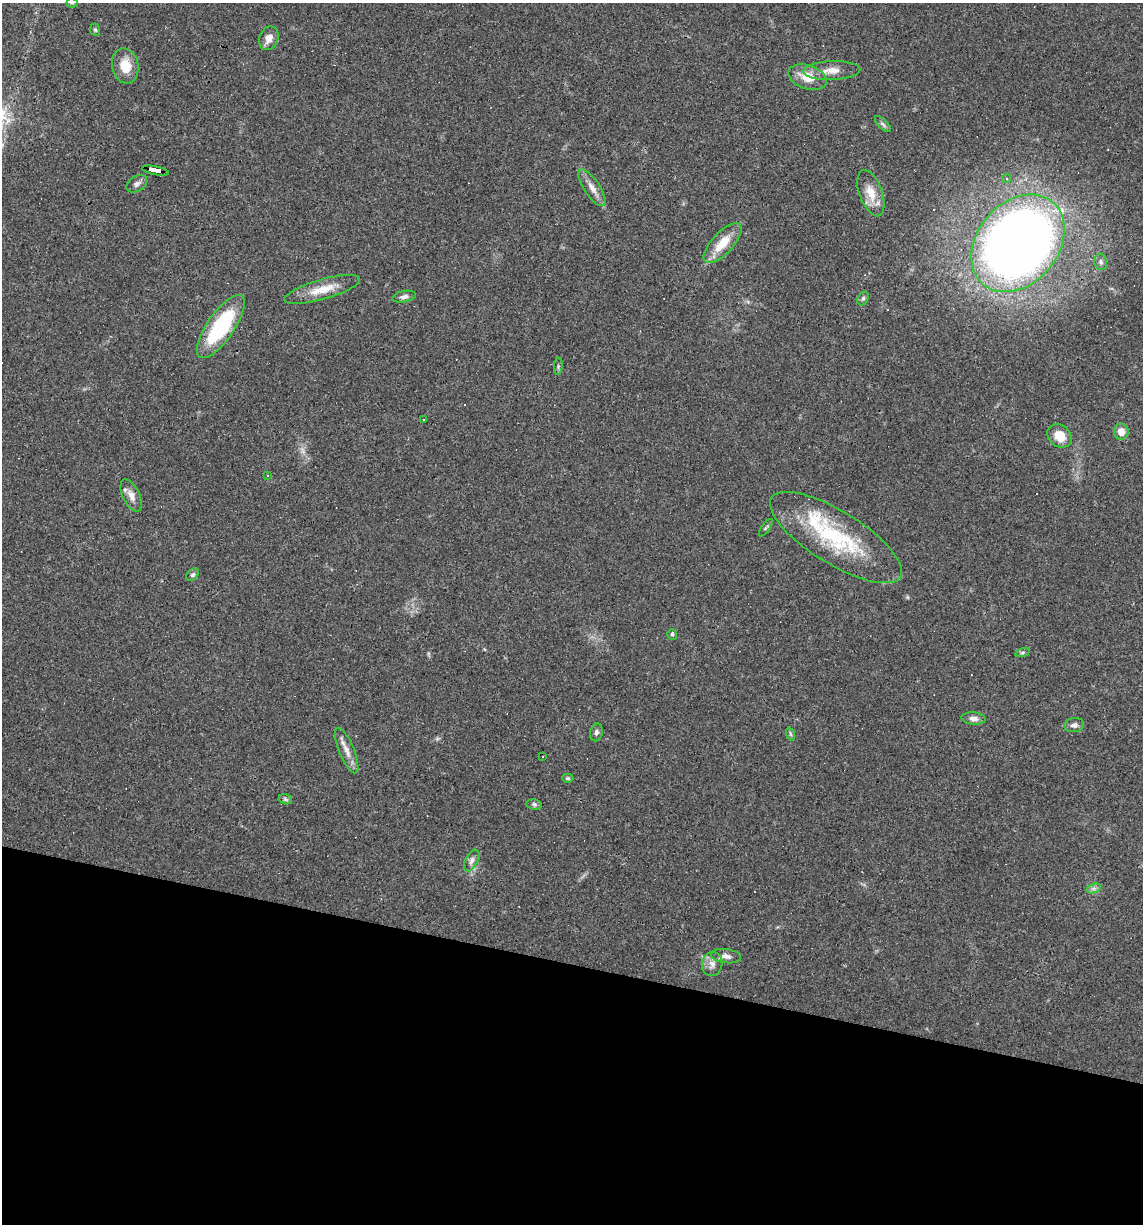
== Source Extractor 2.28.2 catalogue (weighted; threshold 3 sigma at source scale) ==
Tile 15 of 4 x 4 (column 3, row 4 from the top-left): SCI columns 2395-3535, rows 1-1222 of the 4907 x 4887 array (HDU 1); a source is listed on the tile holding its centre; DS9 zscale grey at full resolution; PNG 1145 x 1226 px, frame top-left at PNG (2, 3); each listed source drawn as its Kron ellipse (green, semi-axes under 4 px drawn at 4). Shown black and unused: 21% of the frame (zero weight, under 3 of 4 exposures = <1% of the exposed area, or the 3 px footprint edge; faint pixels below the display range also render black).
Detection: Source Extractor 2.28.2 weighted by HDU 2 'WHT'; one run over the whole footprint, this tile lists its part. Background 0.0582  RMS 0.0049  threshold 0.022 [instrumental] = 3 sigma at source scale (4.5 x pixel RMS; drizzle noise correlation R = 1.50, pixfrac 1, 0.05/0.05 arcsec/px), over >= 5 px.
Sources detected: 52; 1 too faint to see at this stretch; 7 cosmic-ray / hot-pixel residue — neither listed nor drawn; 1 inside a brighter listed object's ellipse — not listed separately; the other 43 listed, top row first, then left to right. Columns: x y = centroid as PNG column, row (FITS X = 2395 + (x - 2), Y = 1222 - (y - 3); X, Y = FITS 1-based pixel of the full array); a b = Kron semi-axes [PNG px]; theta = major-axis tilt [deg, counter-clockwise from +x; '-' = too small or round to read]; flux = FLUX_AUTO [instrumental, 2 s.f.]
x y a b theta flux
72 3 5 5 - 0.75
95 30 6 5 - 0.74
269 38 12 9 68 4.1
125 66 18 13 -79 9.9
832 71 28 9 2 6.3
808 77 20 12 -18 8.6
883 124 10 4 -45 1.1
155 171 13 3 -11 110
1006 178 4 4 - 0.88
137 184 11 7 33 2
592 188 21 7 -57 4.5
871 193 24 11 -70 8.6
723 243 25 10 47 11
1018 243 54 40 50 570
1101 262 8 6 -78 1.5
322 289 39 10 16 10
404 297 12 5 11 1.7
863 298 7 5 63 0.98
221 326 37 13 55 45
558 366 8 3 85 0.9
424 419 3 2 - 0.54
1121 432 8 7 - 4.4
1060 436 13 10 -39 7.1
268 475 3 3 - 0.42
131 495 17 8 -64 4.1
766 528 10 2 54 0.71
836 537 76 26 -32 50
193 575 7 5 39 0.95
672 634 5 5 - 0.86
1022 653 7 3 19 0.74
973 718 12 6 -6 2.6
1074 725 10 7 8 1.9
596 732 9 6 77 1.5
790 734 7 4 -71 0.78
347 751 24 7 -68 4.5
543 756 3 3 - 0.84
568 778 6 4 -1 0.79
285 799 7 5 -18 0.88
534 805 8 5 -9 1.1
472 860 12 6 62 2.2
1094 888 7 4 19 1.3
726 956 15 7 -8 2.5
712 964 12 10 80 3.4
Overlapping masked pixels (flux is a lower limit): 1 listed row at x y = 155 171
Isophote crosses this tile's border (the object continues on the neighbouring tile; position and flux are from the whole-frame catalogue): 1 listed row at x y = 72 3